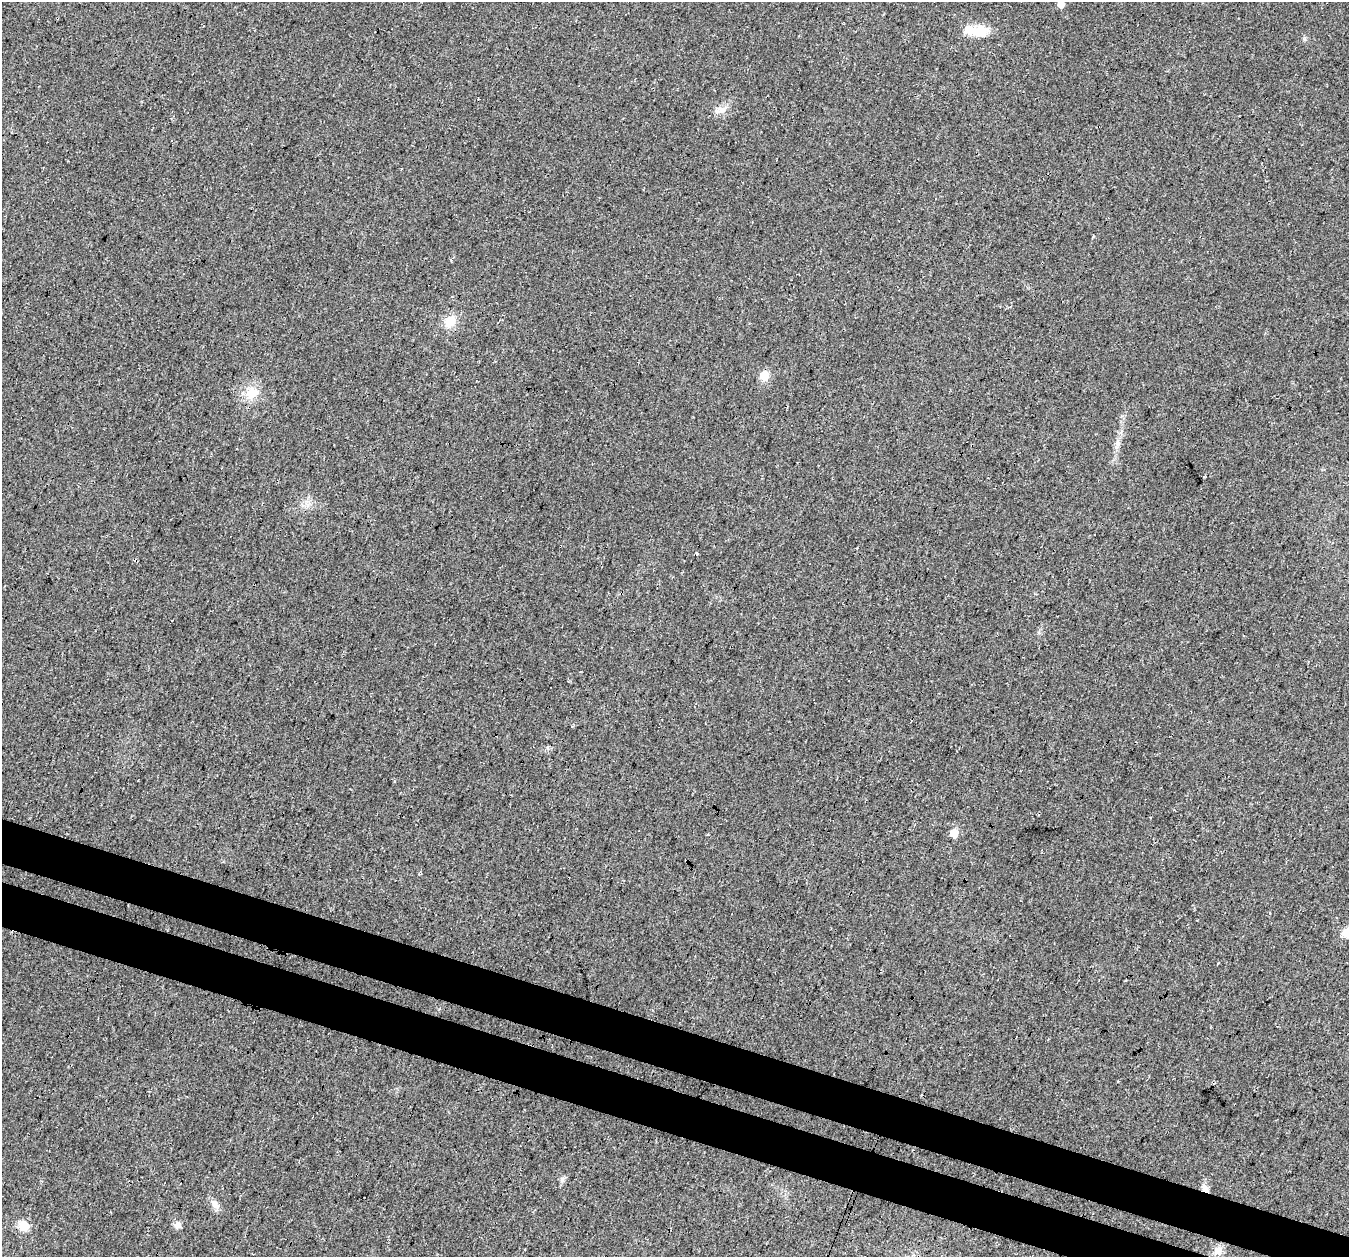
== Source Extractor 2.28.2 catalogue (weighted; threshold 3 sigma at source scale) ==
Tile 6 of 4 x 4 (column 2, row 2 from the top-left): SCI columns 1379-2725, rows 2845-4099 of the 5441 x 5625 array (HDU 1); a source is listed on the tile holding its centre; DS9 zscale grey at full resolution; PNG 1351 x 1259 px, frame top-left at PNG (2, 2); no overlay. Shown black and unused: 7% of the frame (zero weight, under 3 of 4 exposures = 5% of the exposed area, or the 3 px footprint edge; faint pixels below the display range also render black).
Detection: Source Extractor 2.28.2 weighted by HDU 2 'WHT'; one run over the whole footprint, this tile lists its part. Background 0.0374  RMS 0.0076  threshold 0.0344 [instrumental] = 3 sigma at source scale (4.5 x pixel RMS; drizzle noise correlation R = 1.50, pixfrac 1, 0.0396/0.0396 arcsec/px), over >= 5 px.
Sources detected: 19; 2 inside a brighter object's white glare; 1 cosmic-ray / hot-pixel residue — not listed; the other 16 listed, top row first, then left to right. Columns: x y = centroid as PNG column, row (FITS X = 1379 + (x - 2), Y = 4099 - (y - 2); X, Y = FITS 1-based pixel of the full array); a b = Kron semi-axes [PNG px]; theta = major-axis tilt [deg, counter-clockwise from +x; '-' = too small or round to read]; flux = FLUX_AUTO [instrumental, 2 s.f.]
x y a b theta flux
1061 4 5 5 - 8
976 32 19 16 -21 11
723 109 14 7 40 5.2
450 321 16 13 59 11
764 375 6 5 - 30
251 393 19 14 40 14
1118 443 7 5 -43 1.9
696 554 3 3 - 1.5
954 833 6 5 - 19
1346 933 11 10 - 7.2
562 1179 9 5 64 2.1
1205 1189 10 6 -51 4.5
215 1204 15 8 -53 4.6
178 1225 9 8 - 3.3
23 1226 13 11 -53 10
1218 1251 13 11 43 5.9
Overlapping masked pixels (flux is a lower limit): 1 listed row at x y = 1205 1189
Isophote crosses this tile's border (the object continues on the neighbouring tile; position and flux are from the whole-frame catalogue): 2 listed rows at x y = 1061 4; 1346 933
Unlisted compact peaks at least as high as the median listed source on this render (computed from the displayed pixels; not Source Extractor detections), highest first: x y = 1304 39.